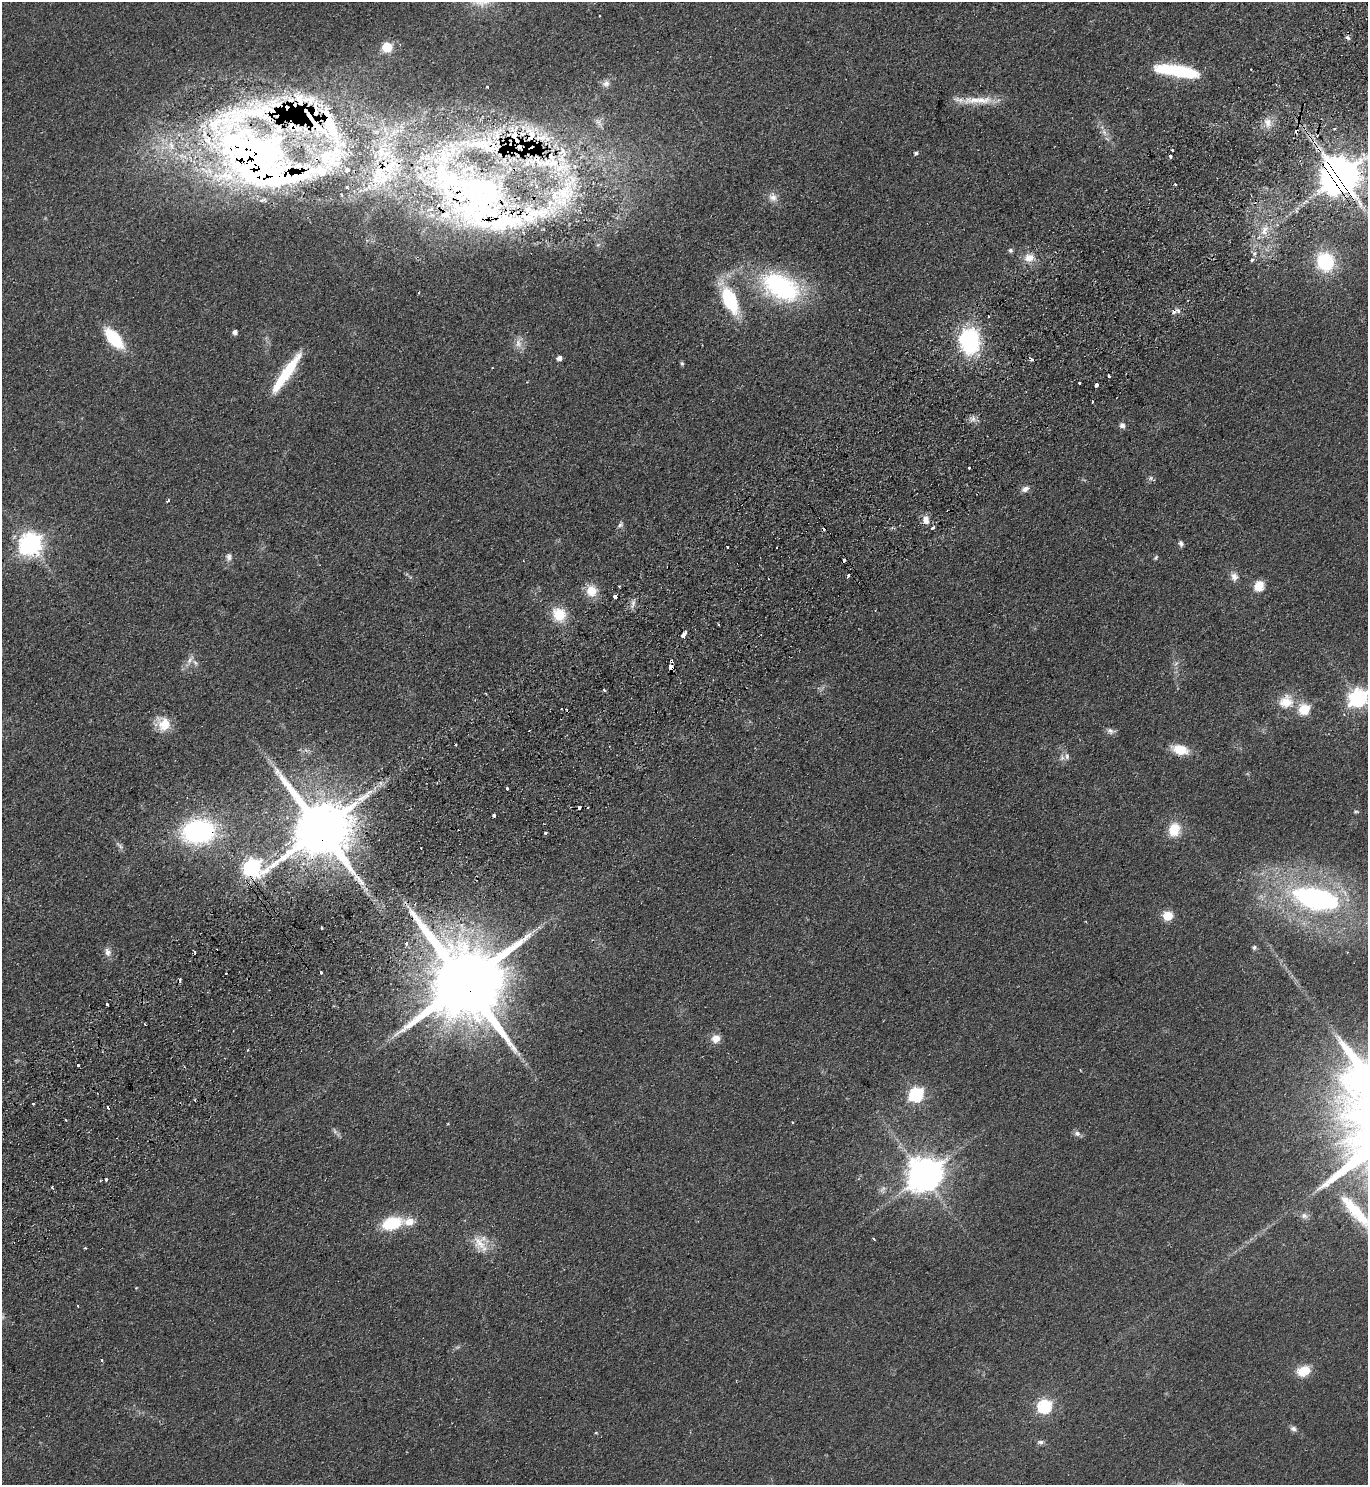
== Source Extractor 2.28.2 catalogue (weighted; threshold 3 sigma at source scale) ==
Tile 10 of 4 x 4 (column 2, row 3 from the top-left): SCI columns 1564-2929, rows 1530-3012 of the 5999 x 6026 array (HDU 1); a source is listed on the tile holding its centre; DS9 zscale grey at full resolution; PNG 1370 x 1487 px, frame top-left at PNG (2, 2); no overlay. Shown black and unused: <1% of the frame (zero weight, under 2 of 3 exposures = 3% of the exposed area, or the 3 px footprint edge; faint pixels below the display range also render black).
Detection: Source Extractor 2.28.2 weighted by HDU 2 'WHT'; one run over the whole footprint, this tile lists its part. Background 0.0854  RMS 0.0096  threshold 0.0433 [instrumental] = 3 sigma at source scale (4.5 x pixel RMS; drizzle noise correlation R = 1.50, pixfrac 1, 0.05/0.05 arcsec/px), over >= 5 px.
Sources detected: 180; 1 too faint to see at this stretch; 4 inside a brighter object's white glare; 24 cosmic-ray / hot-pixel residue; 2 long thin detections or spike segments (spike, bleed or trail) — not listed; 36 inside a brighter listed object's ellipse — not listed separately; the other 113 listed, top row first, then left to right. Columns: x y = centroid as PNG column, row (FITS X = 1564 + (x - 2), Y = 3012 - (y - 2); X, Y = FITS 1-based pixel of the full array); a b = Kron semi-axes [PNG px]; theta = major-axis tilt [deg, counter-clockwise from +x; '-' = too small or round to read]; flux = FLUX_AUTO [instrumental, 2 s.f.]
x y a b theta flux
1348 37 7 5 -48 2.2
387 47 6 5 - 55
1178 71 22 16 -5 34
606 83 9 8 - 4.5
487 87 3 2 - 0.86
981 100 31 10 3 20
1268 123 16 11 -84 9.8
1335 129 4 3 - 1.2
1104 132 10 5 -55 4
257 153 149 85 -24 660
916 153 5 4 - 2
1340 176 11 10 - 3500
1175 184 3 2 - 1.2
476 197 172 101 -24 740
773 197 12 10 -58 6.4
1264 231 15 8 71 9.2
1010 250 5 5 - 2.2
1254 253 7 5 88 2.8
1029 258 12 10 15 10
1325 262 20 18 -71 56
781 287 44 25 -30 130
730 300 27 14 -65 63
235 332 4 4 - 4.1
114 338 19 9 -49 56
969 341 22 18 -76 110
518 343 13 8 -89 6.7
559 358 4 4 - 5.1
682 363 6 4 -68 1.5
286 373 48 9 55 49
1109 376 3 3 - 2.5
1079 383 3 2 - 2.6
1096 385 4 4 - 12
1092 401 3 2 - 1.5
973 419 8 6 70 3.7
1122 425 8 7 - 3.1
969 467 3 3 - 2.7
1151 478 6 6 - 2.1
1025 489 10 7 24 4.4
168 500 4 3 - 2.1
926 520 10 7 -75 7.2
620 525 8 6 33 2.3
932 528 4 3 - 2.1
1181 543 7 6 - 2.7
30 544 8 8 - 690
727 547 3 3 - 3.4
229 557 11 8 -90 4
1156 558 7 4 53 1.4
1234 577 11 9 -55 5.7
619 586 2 2 - 0.88
1259 586 9 8 - 17
591 591 15 14 - 14
633 603 11 5 77 3.9
559 614 16 14 -48 24
718 624 3 2 - 1.4
684 634 6 3 51 16
189 661 10 6 55 4.6
671 661 3 3 - 1.7
671 667 4 3 - 68
604 690 3 2 - 1.9
1358 698 10 7 31 400
1286 702 20 17 22 20
566 709 3 3 - 1.6
1304 709 6 6 - 60
164 724 19 17 -70 18
1110 731 11 7 -16 3.5
455 745 3 2 - 1.2
1180 749 19 10 -15 19
1067 756 10 6 -84 3.6
507 788 3 3 - 2.9
588 807 3 3 - 2.5
1356 812 8 3 0 1.3
321 829 17 14 -52 9100
1174 830 12 9 73 26
199 831 32 24 5 140
545 833 3 3 - 2.1
120 846 14 4 -44 2.9
252 867 8 7 - 340
359 879 11 5 -67 5.1
1316 899 53 25 -13 190
1168 916 6 5 - 47
322 928 3 2 - 0.88
406 943 3 3 - 4.1
1254 948 5 5 - 2.1
108 952 12 8 -75 5.1
321 972 3 3 - 2.3
465 983 23 19 -55 15000
107 1004 3 3 - 4.8
145 1024 2 2 - 0.95
716 1038 10 9 - 8.7
247 1050 3 2 - 1.8
78 1065 3 3 - 3.3
916 1095 7 6 - 180
195 1100 3 2 - 0.91
33 1104 3 3 - 2.9
66 1120 3 2 - 1.9
335 1131 8 5 -45 2.4
1077 1133 9 7 -3 3.5
923 1175 9 9 - 1800
106 1179 3 3 - 3.6
52 1188 6 2 -67 0.97
1354 1209 48 16 -44 44
1304 1216 10 8 -15 4.2
409 1222 15 10 3 11
392 1223 18 11 16 46
479 1243 22 19 83 18
85 1248 3 3 - 0.79
136 1288 4 2 - 0.61
102 1360 3 3 - 2
1304 1371 14 10 22 20
1045 1406 6 6 - 150
1293 1429 8 7 - 3.2
596 1433 5 3 - 0.77
1041 1442 9 6 -3 2.8
Overlapping masked pixels (flux is a lower limit): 9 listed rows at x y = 257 153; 1340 176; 476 197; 671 661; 671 667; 321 829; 199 831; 252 867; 465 983
Isophote crosses this tile's border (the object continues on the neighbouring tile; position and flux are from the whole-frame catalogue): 1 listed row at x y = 1358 698